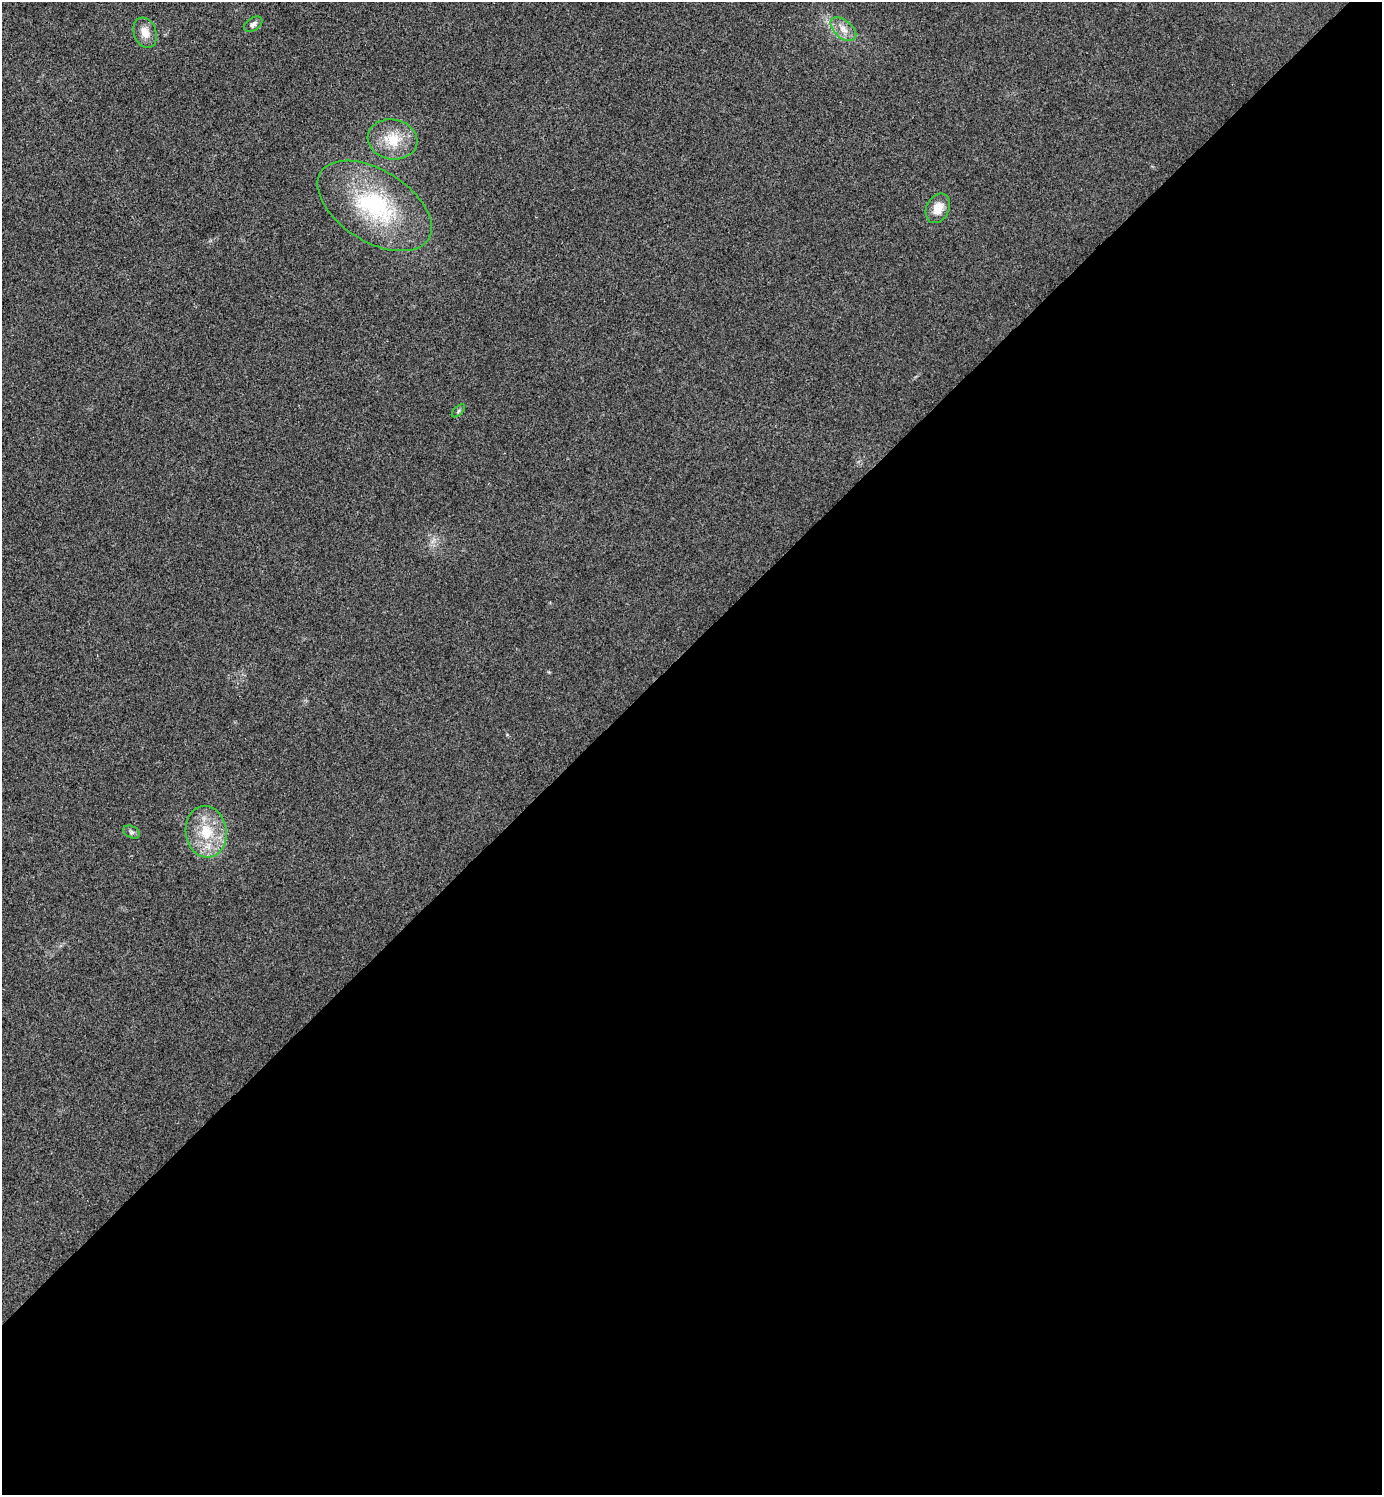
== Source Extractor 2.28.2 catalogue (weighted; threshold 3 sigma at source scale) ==
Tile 15 of 4 x 4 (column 3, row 4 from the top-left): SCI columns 3061-4440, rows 4-1496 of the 5980 x 5981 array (HDU 1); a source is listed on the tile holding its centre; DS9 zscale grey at full resolution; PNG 1384 x 1497 px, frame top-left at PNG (2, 2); each listed source drawn as its Kron ellipse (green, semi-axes under 4 px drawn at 4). Shown black and unused: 57% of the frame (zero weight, under 3 of 4 exposures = <1% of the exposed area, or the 3 px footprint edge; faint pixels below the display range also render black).
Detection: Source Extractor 2.28.2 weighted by HDU 2 'WHT'; one run over the whole footprint, this tile lists its part. Background 0.0285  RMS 0.0054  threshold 0.0241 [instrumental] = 3 sigma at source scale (4.5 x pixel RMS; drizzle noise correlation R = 1.50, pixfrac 1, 0.05/0.05 arcsec/px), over >= 5 px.
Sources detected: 9; all 9 listed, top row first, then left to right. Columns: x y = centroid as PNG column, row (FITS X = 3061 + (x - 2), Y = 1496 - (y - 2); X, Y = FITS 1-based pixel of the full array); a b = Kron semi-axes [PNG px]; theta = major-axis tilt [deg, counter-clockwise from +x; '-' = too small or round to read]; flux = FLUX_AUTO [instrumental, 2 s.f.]
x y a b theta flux
253 24 10 6 34 1.9
843 29 15 8 -41 4.9
145 33 16 11 -71 5.9
392 139 25 20 -11 16
375 206 63 35 -32 64
938 208 15 11 64 7.4
458 411 8 4 43 0.96
132 832 9 5 -27 1.3
206 832 26 20 -82 20